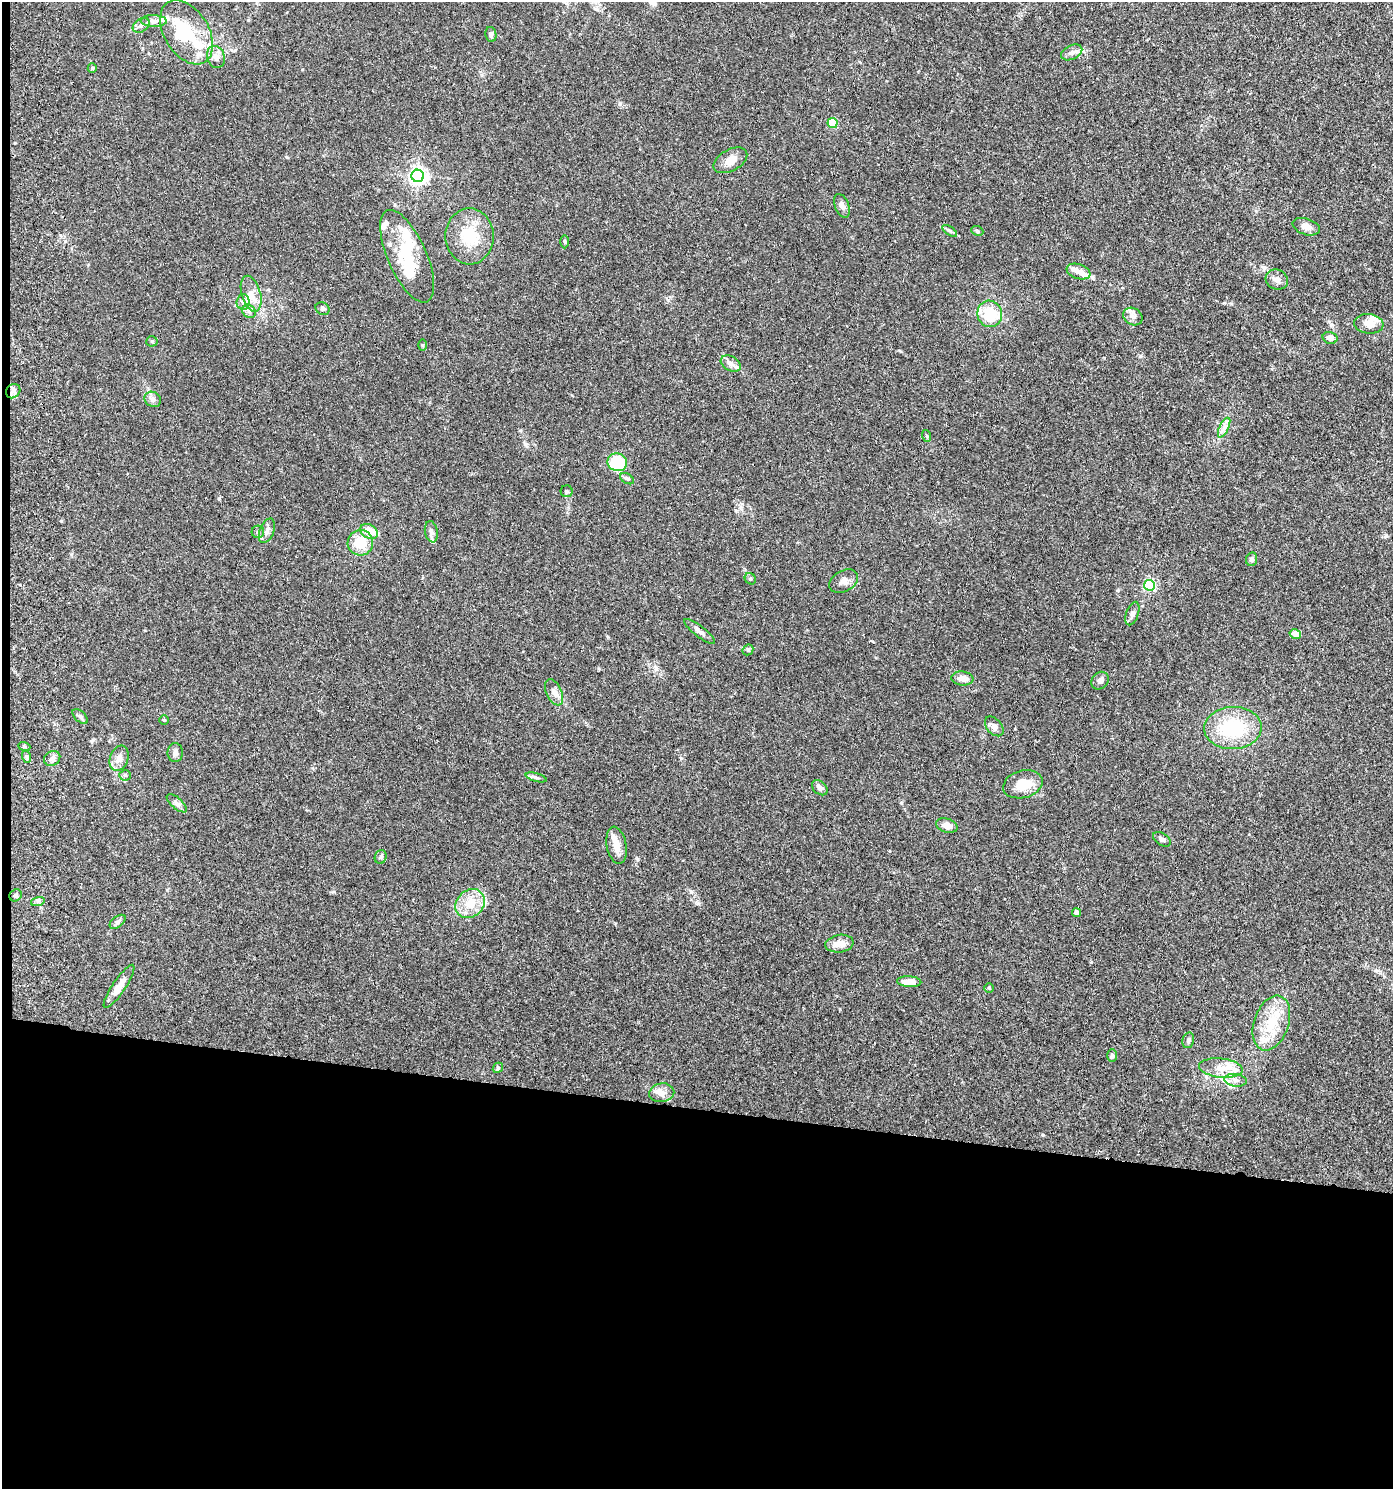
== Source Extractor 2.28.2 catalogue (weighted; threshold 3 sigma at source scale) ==
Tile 7 of 3 x 3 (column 1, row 3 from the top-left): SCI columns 268-1658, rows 8-1494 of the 4601 x 4480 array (HDU 1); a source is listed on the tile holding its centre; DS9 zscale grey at full resolution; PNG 1395 x 1491 px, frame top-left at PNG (2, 2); each listed source drawn as its Kron ellipse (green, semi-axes under 4 px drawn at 4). Shown black and unused: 26% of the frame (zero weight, under 3 of 5 exposures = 3% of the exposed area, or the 3 px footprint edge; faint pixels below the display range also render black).
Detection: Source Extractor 2.28.2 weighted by HDU 2 'WHT'; one run over the whole footprint, this tile lists its part. Background 0.0249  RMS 0.0022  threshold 0.00982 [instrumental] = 3 sigma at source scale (4.5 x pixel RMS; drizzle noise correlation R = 1.50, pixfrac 1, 0.05/0.05 arcsec/px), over >= 5 px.
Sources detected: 110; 5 inside a brighter object's white glare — neither listed nor drawn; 18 inside a brighter listed object's ellipse — not listed separately; the other 87 listed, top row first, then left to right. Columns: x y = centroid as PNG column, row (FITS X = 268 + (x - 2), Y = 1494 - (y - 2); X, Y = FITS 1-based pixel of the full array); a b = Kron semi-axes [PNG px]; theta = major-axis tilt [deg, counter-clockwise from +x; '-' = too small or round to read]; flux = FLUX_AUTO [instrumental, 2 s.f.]
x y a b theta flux
154 21 13 6 -1 1.2
141 25 9 6 36 0.88
187 32 35 22 -58 10
491 34 7 5 -78 0.54
1072 52 11 7 27 1
216 57 11 8 -71 1.3
92 68 4 4 - 0.27
832 123 5 5 - 11
730 160 18 10 29 2.4
418 176 6 6 - 83
842 206 12 7 -68 1.1
1306 227 14 8 -18 1.4
950 231 8 4 -35 0.42
977 231 6 4 -24 0.34
469 236 28 24 -87 7.9
565 242 7 3 -89 0.27
407 256 50 19 -66 9.6
1078 272 12 7 -20 1.4
1277 280 11 9 -24 1.1
251 294 18 9 -74 2.4
243 302 8 6 88 0.84
322 309 7 6 - 0.55
249 311 7 6 - 0.67
990 314 13 12 - 5.9
1133 316 10 8 -34 0.93
1369 324 15 9 -6 2.1
1330 338 7 6 - 1.4
152 341 5 5 - 0.3
422 345 6 4 -90 0.25
731 363 11 7 -30 1.2
13 391 8 6 45 0.73
153 399 8 7 - 0.88
1224 428 11 4 64 0.88
927 436 6 3 -71 0.23
617 462 10 9 - 10
627 479 7 4 -30 0.38
567 491 6 6 - 0.35
267 531 13 7 69 0.94
369 531 9 7 -26 3.3
258 532 6 6 - 0.42
431 532 11 6 -79 0.73
360 543 13 12 - 4.4
1252 559 7 5 79 0.56
750 579 6 5 - 0.35
844 581 15 10 29 1.4
1149 585 5 5 - 25
1132 614 12 6 70 0.85
700 631 19 5 -38 0.98
1295 634 6 4 -14 2
748 650 6 5 - 0.36
962 678 11 7 -6 1.5
1100 681 9 8 - 0.87
554 692 14 7 -65 1.3
80 717 9 5 -43 0.54
164 720 4 4 - 0.26
994 726 11 7 -49 1.2
1233 728 29 21 2 14
24 746 6 4 -19 0.29
175 753 9 7 -89 0.91
27 757 6 4 -71 0.33
52 758 8 7 - 0.87
119 758 13 9 70 1.6
125 775 5 5 - 0.34
536 777 11 3 -15 0.51
1023 784 20 13 15 4.2
820 788 9 6 -41 0.8
177 803 12 5 -42 0.73
947 825 11 7 -17 1.6
1162 839 10 6 -35 0.67
617 845 19 10 -80 2.3
381 857 7 6 - 0.58
16 895 6 5 - 0.5
38 901 7 4 18 0.39
470 904 16 13 42 4.2
1077 913 4 4 - 1
118 922 9 5 38 0.56
839 944 14 8 8 2.1
909 982 12 5 -2 2.5
119 986 25 6 56 2.7
989 988 5 5 - 0.23
1271 1023 28 17 71 7.2
1188 1040 8 6 77 0.53
1112 1055 6 5 - 0.38
498 1068 5 4 - 0.3
1221 1068 22 9 -6 2.9
1236 1080 11 6 -8 1
662 1093 12 9 8 1.6
Unlisted compact peaks at least as high as the median listed source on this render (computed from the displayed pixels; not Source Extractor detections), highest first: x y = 1043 1135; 219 498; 65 241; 1118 590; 620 104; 1224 303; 287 157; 61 521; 736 511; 1264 268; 1140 356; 901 803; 334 892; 681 758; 840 1009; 235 50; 691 892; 900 351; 872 641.